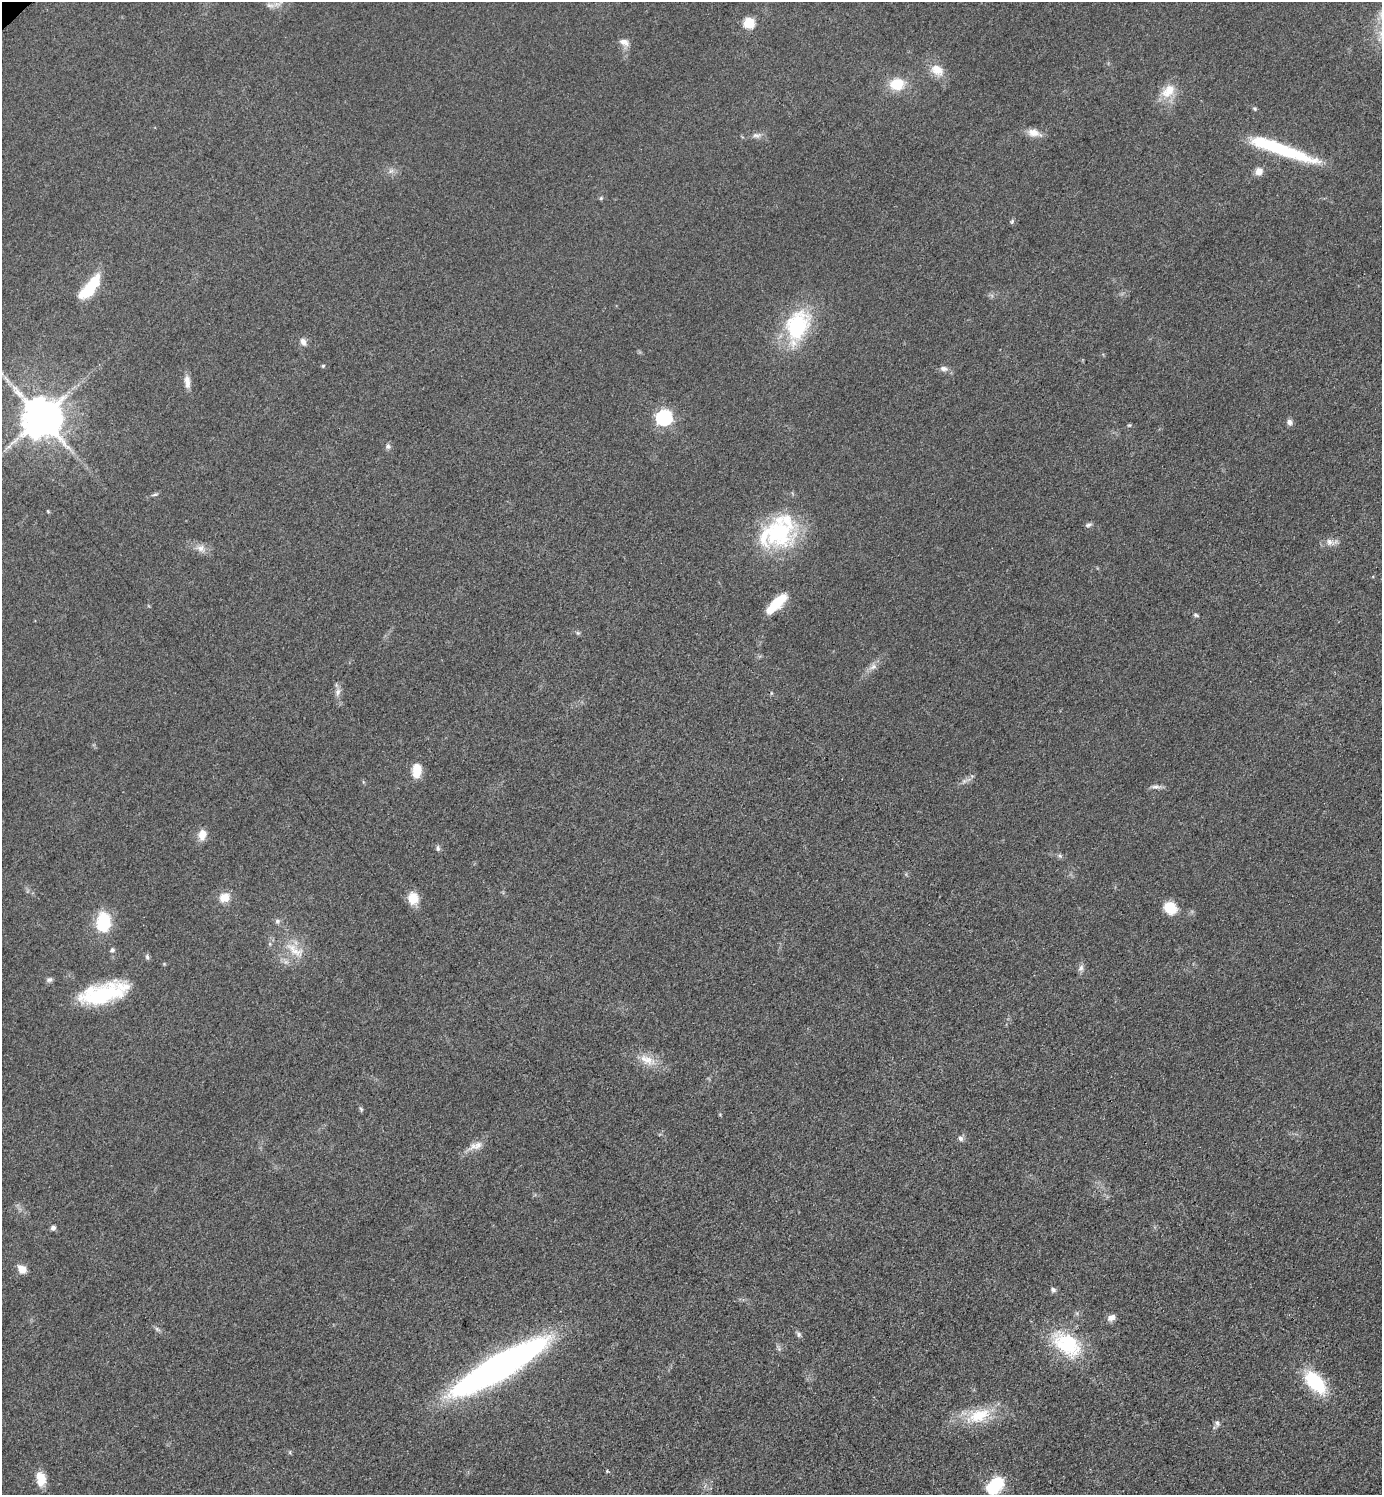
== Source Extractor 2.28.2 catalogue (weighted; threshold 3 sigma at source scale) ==
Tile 6 of 4 x 4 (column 2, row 2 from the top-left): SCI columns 1587-2966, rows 2999-4491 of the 6030 x 6036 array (HDU 1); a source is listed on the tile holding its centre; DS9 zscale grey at full resolution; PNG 1384 x 1497 px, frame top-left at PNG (2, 2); no overlay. Shown black and unused: <1% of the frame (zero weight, under 3 of 5 exposures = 3% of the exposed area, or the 3 px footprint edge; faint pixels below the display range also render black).
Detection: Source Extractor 2.28.2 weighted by HDU 2 'WHT'; one run over the whole footprint, this tile lists its part. Background 0.0488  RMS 0.0059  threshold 0.0263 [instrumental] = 3 sigma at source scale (4.5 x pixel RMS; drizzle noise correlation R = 1.50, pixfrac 1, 0.05/0.05 arcsec/px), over >= 5 px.
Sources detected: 73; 1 too faint to see at this stretch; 1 long thin detection or spike segment (spike, bleed or trail) — not listed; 2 inside a brighter listed object's ellipse — not listed separately; the other 69 listed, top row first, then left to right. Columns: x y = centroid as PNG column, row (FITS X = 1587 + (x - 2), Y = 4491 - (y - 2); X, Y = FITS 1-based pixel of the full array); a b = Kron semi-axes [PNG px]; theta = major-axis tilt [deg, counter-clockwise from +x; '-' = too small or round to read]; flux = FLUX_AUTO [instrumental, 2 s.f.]
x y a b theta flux
270 5 12 6 -11 2.8
749 23 6 6 - 38
624 42 14 8 -23 3.8
937 70 19 14 -30 8.8
897 84 15 12 9 16
1168 91 22 14 45 11
1255 109 5 5 - 0.86
1034 133 20 9 -17 5.7
756 135 12 7 7 2.6
1281 149 80 12 -19 50
391 171 7 4 18 1.5
1259 171 10 8 53 4.3
601 198 5 5 - 0.82
1012 221 6 5 - 1
90 288 30 11 51 25
797 326 41 26 69 51
303 342 11 8 -67 2.8
323 366 4 4 - 0.84
944 369 11 7 -7 2.6
187 382 17 7 -84 4.2
41 417 11 11 - 2100
664 417 7 7 - 150
1289 422 9 7 -80 2.1
388 446 7 6 - 1.7
154 495 10 3 9 1.1
48 511 5 3 - 0.59
1088 525 9 5 25 1.5
779 532 38 35 -69 61
1329 542 10 8 -87 2.9
201 548 12 9 -26 4
776 604 27 9 44 16
1196 615 8 5 -21 1.1
578 633 6 5 - 0.93
873 667 12 7 29 3.1
338 692 11 7 75 2.7
417 770 16 10 85 9.5
964 781 7 5 45 1.6
1155 787 13 6 -3 2.5
202 835 14 9 75 5.8
438 848 8 5 -89 1.4
1060 856 6 4 -44 1.2
224 897 10 9 - 8.8
413 898 14 12 -78 8.6
1170 908 12 10 -35 15
277 921 7 6 - 1.5
103 922 17 12 84 32
112 950 5 5 - 1.5
295 950 33 13 -36 13
147 957 8 5 -74 1.3
1081 968 10 7 71 2.3
49 980 9 6 20 1.6
103 993 48 18 15 54
647 1060 26 11 -24 9.8
361 1109 7 4 -46 0.9
960 1138 7 6 - 2
478 1146 15 10 42 5.2
53 1228 6 5 - 1.9
22 1269 11 9 -43 5
1053 1289 7 6 - 1.5
1111 1318 11 8 31 3
798 1334 7 6 - 1.5
1067 1344 42 25 -38 38
498 1367 66 14 30 490
1315 1382 27 14 -48 37
978 1416 34 17 20 22
1217 1423 8 6 -74 1.9
607 1471 5 4 - 0.7
41 1479 17 11 -82 8.8
995 1485 16 10 50 38
Isophote crosses this tile's border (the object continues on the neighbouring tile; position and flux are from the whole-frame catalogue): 1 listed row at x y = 995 1485